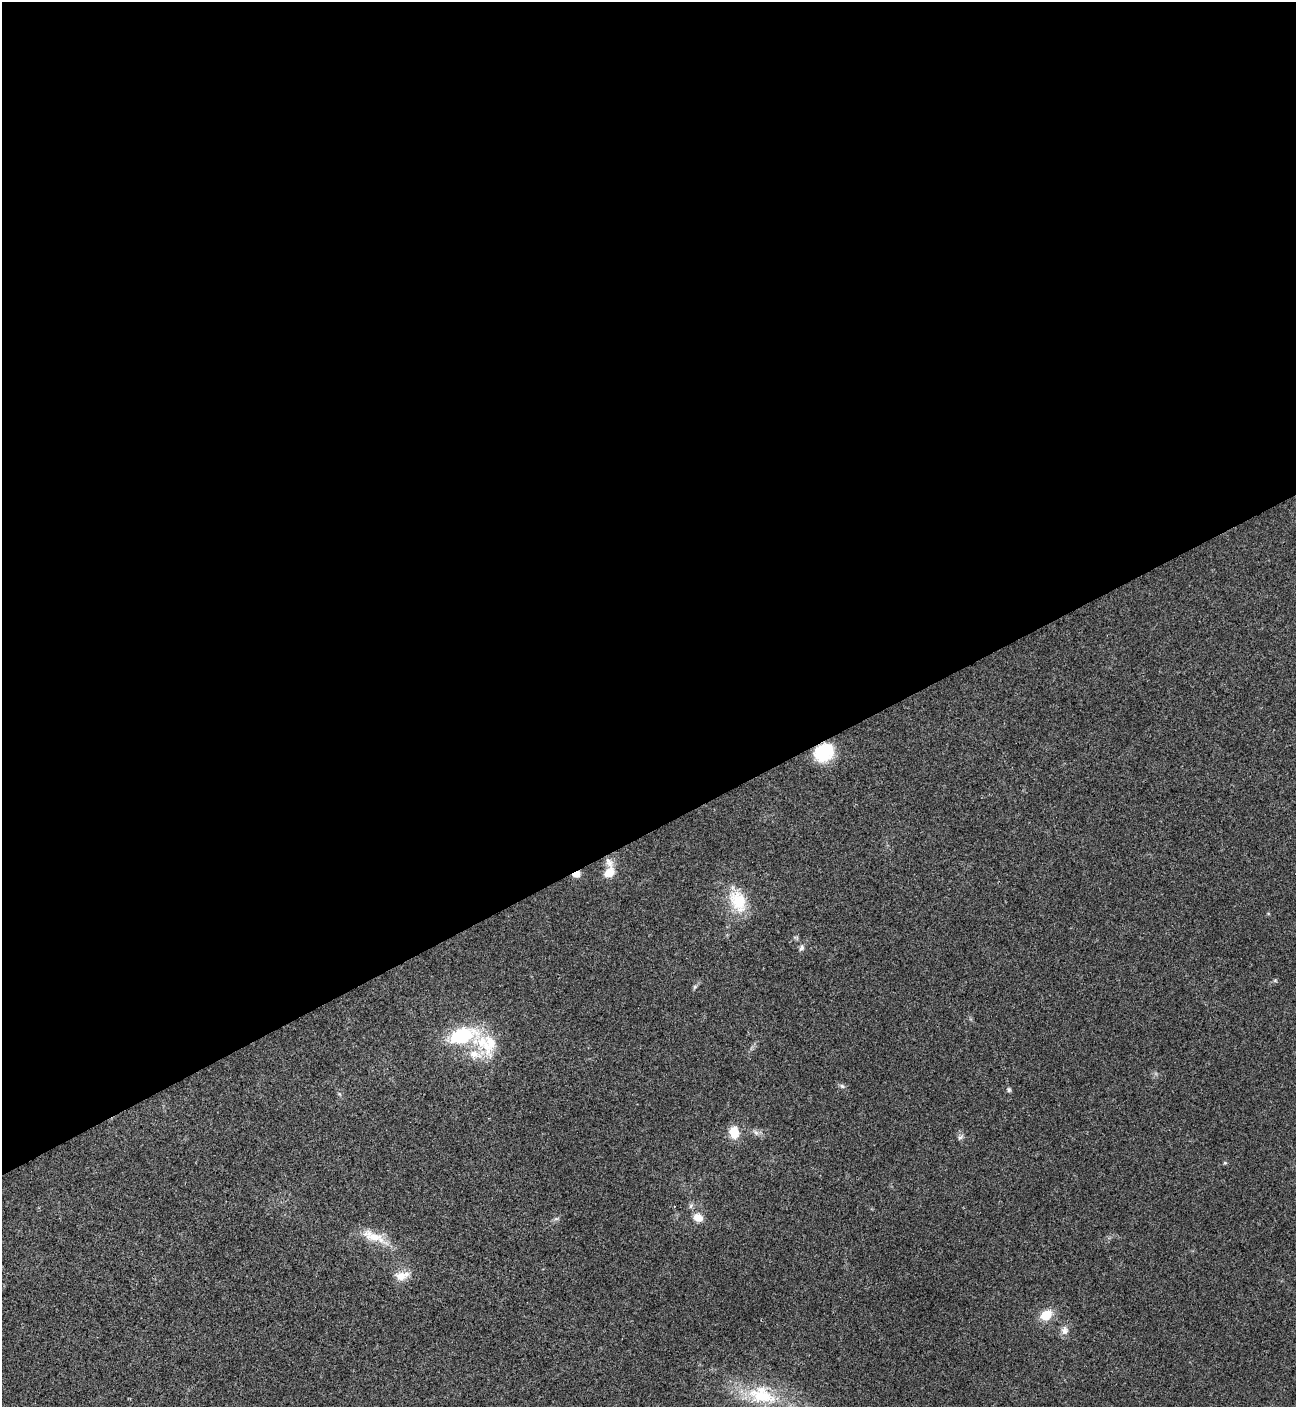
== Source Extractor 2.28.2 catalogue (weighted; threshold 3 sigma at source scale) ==
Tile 2 of 4 x 4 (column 2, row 1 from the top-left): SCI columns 1581-2874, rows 4218-5622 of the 5616 x 5626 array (HDU 1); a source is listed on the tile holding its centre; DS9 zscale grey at full resolution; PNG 1298 x 1409 px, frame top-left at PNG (2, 2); no overlay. Shown black and unused: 59% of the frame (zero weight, under 3 of 4 exposures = <1% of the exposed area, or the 3 px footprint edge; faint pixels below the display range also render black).
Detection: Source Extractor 2.28.2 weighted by HDU 2 'WHT'; one run over the whole footprint, this tile lists its part. Background 0.0202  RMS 0.004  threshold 0.0181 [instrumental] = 3 sigma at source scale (4.5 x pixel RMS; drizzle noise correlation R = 1.50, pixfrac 1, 0.05/0.05 arcsec/px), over >= 5 px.
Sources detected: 23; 3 inside a brighter listed object's ellipse — not listed separately; the other 20 listed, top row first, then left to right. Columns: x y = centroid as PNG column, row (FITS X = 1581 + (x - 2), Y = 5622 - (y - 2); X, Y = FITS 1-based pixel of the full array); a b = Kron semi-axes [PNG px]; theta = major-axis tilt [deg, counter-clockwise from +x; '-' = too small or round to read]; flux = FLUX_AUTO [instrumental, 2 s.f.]
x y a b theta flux
824 752 22 18 34 17
609 873 13 10 42 5.2
576 874 9 6 21 2.6
738 901 29 19 -67 14
801 948 9 6 56 1.1
695 987 6 5 - 0.66
462 1035 33 17 15 26
489 1044 34 20 82 15
842 1086 6 6 - 0.85
1009 1090 7 5 -76 0.68
734 1132 13 10 -80 7.1
756 1132 8 5 -30 1.2
960 1138 8 5 43 0.88
1225 1163 6 3 -17 0.42
698 1218 12 9 -29 3.7
374 1237 40 12 -23 8.6
401 1276 19 11 14 4.9
1046 1315 8 7 - 11
1064 1330 12 9 -88 2.4
762 1395 42 24 -17 24
Overlapping masked pixels (flux is a lower limit): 2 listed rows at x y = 824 752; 576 874